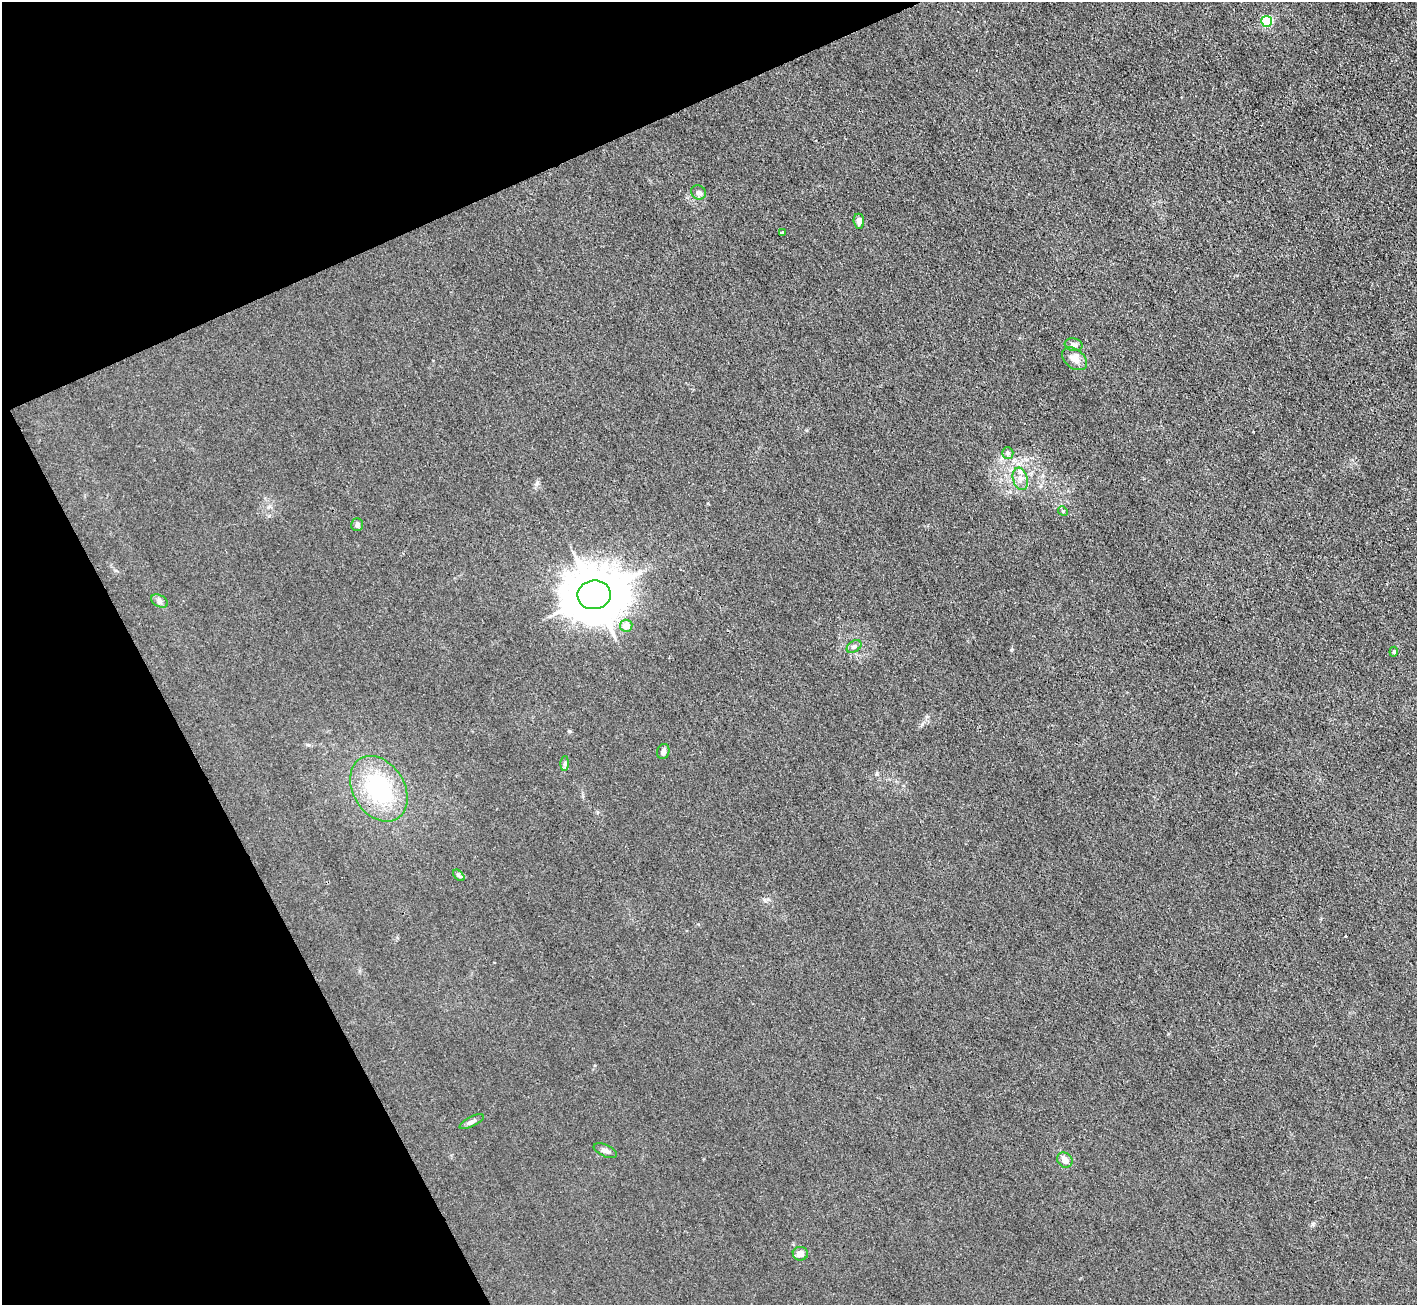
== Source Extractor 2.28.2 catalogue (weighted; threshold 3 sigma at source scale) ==
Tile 5 of 4 x 4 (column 1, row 2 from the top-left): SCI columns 1-1415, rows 2894-4196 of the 5662 x 5651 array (HDU 1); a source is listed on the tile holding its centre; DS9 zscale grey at full resolution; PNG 1419 x 1307 px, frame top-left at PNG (2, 2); each listed source drawn as its Kron ellipse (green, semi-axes under 4 px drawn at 4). Shown black and unused: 22% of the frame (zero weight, under 3 of 4 exposures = <1% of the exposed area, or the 3 px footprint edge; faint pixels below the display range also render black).
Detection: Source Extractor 2.28.2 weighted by HDU 2 'WHT'; one run over the whole footprint, this tile lists its part. Background 0.0197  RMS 0.005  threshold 0.0225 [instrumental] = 3 sigma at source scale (4.5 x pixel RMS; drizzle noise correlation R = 1.50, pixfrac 1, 0.05/0.05 arcsec/px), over >= 5 px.
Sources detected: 25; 1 cosmic-ray / hot-pixel residue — neither listed nor drawn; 1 inside a brighter listed object's ellipse — not listed separately; the other 23 listed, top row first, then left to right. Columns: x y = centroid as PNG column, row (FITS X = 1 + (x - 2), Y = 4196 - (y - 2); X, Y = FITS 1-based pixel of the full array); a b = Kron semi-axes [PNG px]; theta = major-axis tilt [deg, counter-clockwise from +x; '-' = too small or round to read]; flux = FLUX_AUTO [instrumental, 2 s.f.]
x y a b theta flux
1267 21 5 5 - 45
698 192 7 7 - 1.5
859 221 7 5 -85 1.9
782 232 4 3 - 0.63
1074 345 9 6 -9 1.8
1074 359 14 9 -38 4.3
1008 453 6 5 - 1.1
1020 479 11 7 -74 2.9
1063 511 5 4 - 0.65
357 525 6 6 - 1.4
594 595 17 14 8 2800
160 601 9 5 -28 1.5
626 626 6 6 - 4.9
854 646 8 5 36 1.3
1394 652 5 4 - 0.98
663 751 8 6 73 1.7
565 763 7 4 89 1
379 789 35 25 -58 47
459 875 7 4 -45 0.86
472 1122 13 4 27 1.6
605 1151 12 6 -24 2
1065 1160 8 7 - 3.2
800 1254 7 7 - 3.6
Unlisted compact peaks at least as high as the median listed source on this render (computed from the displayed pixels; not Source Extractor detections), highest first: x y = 1011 650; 1313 1224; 569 731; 537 483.